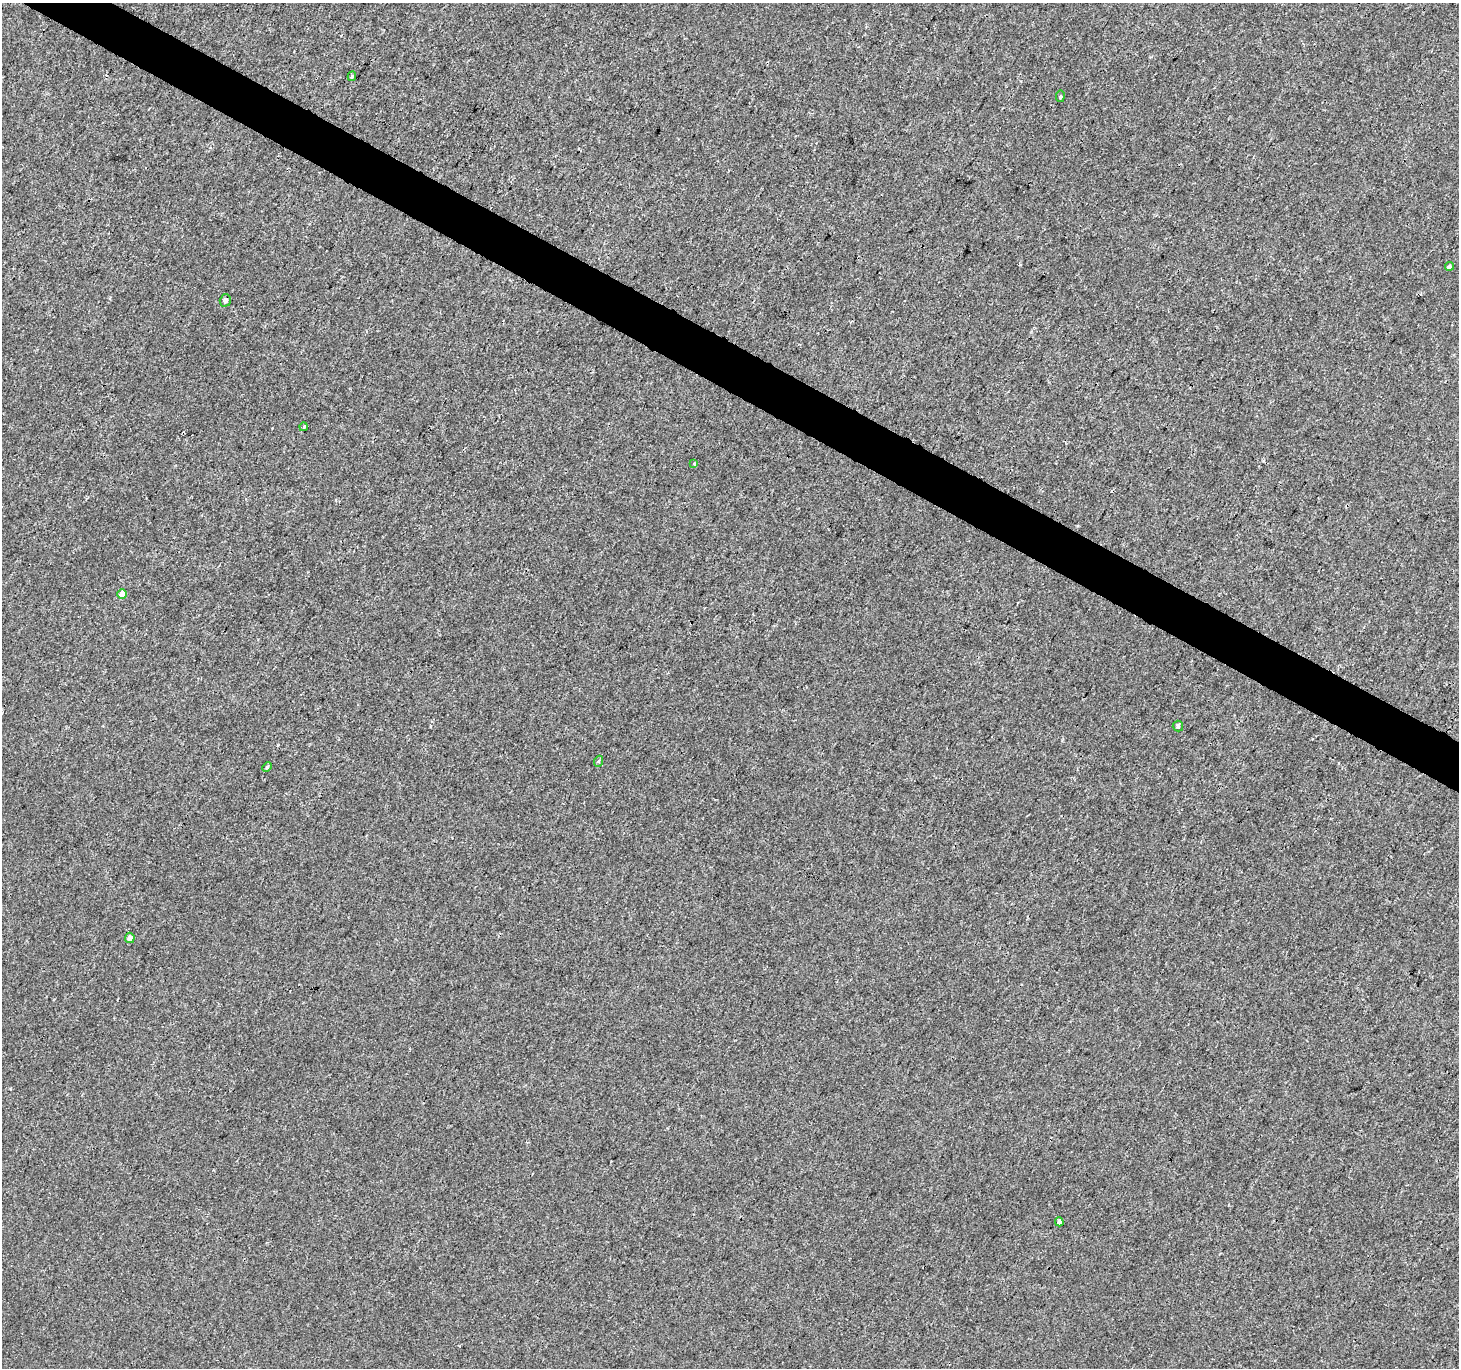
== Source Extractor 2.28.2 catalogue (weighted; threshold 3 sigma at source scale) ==
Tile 11 of 4 x 4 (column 3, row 3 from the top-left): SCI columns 2917-4373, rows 1562-2927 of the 5840 x 5921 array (HDU 1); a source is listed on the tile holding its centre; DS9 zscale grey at full resolution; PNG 1461 x 1370 px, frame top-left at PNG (2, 3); each listed source drawn as its Kron ellipse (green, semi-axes under 4 px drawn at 4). Shown black and unused: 4% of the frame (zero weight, under 3 of 4 exposures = <1% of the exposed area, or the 3 px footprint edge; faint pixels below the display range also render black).
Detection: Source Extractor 2.28.2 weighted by HDU 2 'WHT'; one run over the whole footprint, this tile lists its part. Background 4.50e-04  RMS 0.0016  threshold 0.00725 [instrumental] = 3 sigma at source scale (4.5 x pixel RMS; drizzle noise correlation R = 1.50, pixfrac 1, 0.0396/0.0396 arcsec/px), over >= 5 px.
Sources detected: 12; all 12 listed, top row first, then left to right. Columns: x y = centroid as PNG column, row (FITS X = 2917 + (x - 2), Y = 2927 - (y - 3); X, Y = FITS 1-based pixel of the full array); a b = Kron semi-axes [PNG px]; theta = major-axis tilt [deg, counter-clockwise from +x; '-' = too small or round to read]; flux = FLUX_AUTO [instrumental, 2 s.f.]
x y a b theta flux
352 76 5 3 - 0.22
1060 96 6 3 82 0.18
1449 266 4 4 - 0.3
225 300 6 5 - 0.48
303 427 4 3 - 0.17
694 464 4 3 - 0.72
122 594 5 4 - 1.7
1178 726 5 5 - 0.27
599 761 6 3 70 0.2
267 767 5 3 - 0.19
130 938 5 5 - 0.8
1059 1222 4 4 - 0.47